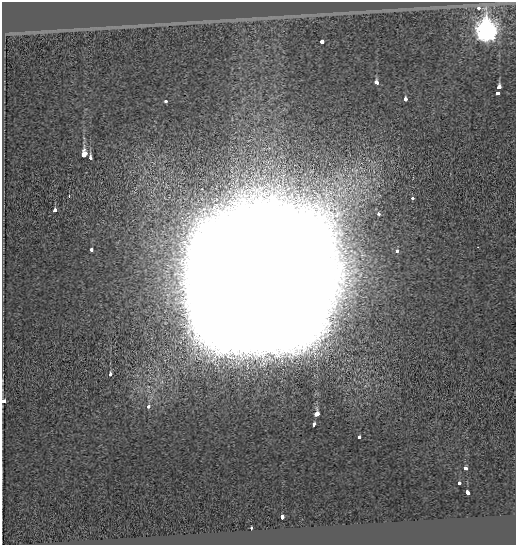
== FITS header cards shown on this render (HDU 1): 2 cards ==
NAXIS1  =                  514
NAXIS2  =                  543

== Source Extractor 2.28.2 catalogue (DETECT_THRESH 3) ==
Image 514 x 543 px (HDU 1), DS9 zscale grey, 1 PNG px = 1 image px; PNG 518 x 547 px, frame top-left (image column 1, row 543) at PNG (2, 2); no overlay
Background -0.345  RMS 0.14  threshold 0.433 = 3 sigma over >= 5 px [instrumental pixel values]
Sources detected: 28; all 28 listed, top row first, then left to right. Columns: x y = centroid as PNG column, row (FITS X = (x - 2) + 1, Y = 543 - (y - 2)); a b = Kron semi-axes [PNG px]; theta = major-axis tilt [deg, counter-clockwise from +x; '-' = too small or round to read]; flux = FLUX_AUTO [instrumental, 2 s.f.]
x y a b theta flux
479 8 3 3 - 1.4e+02
486 31 9 8 - 8.7e+03
322 42 3 3 - 2.1e+02
376 82 4 3 - 1.2e+02
499 87 4 3 - 2.2e+02
497 93 4 3 - 6.2e+02
405 99 3 3 - 5.4e+02
165 101 3 3 - 2.7e+02
84 155 4 4 - 7.2e+02
90 158 4 3 - 1.5e+02
69 196 2 2 - 1.4e+02
413 198 3 3 - 6.3e+01
55 210 4 3 - 1.3e+02
379 214 4 4 - 1.5e+01
92 250 4 3 - 6.9e+01
397 251 3 3 - 9.4e+01
258 286 56 53 37 2.5e+06
110 374 4 3 - 1.1e+02
4 401 4 3 - 1.1e+02
149 406 3 3 - 5.3e+01
317 414 3 3 - 6.3e+02
314 424 4 3 - 1.1e+02
359 437 3 3 - 8.2e+01
465 468 4 3 - 1.1e+02
459 483 3 3 - 8.1e+01
467 492 4 3 - 2.4e+02
282 516 4 3 - 1.5e+02
251 528 3 3 - 6.1e+01
At the frame edge (FLAGS 8, measured only in part): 1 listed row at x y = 4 401